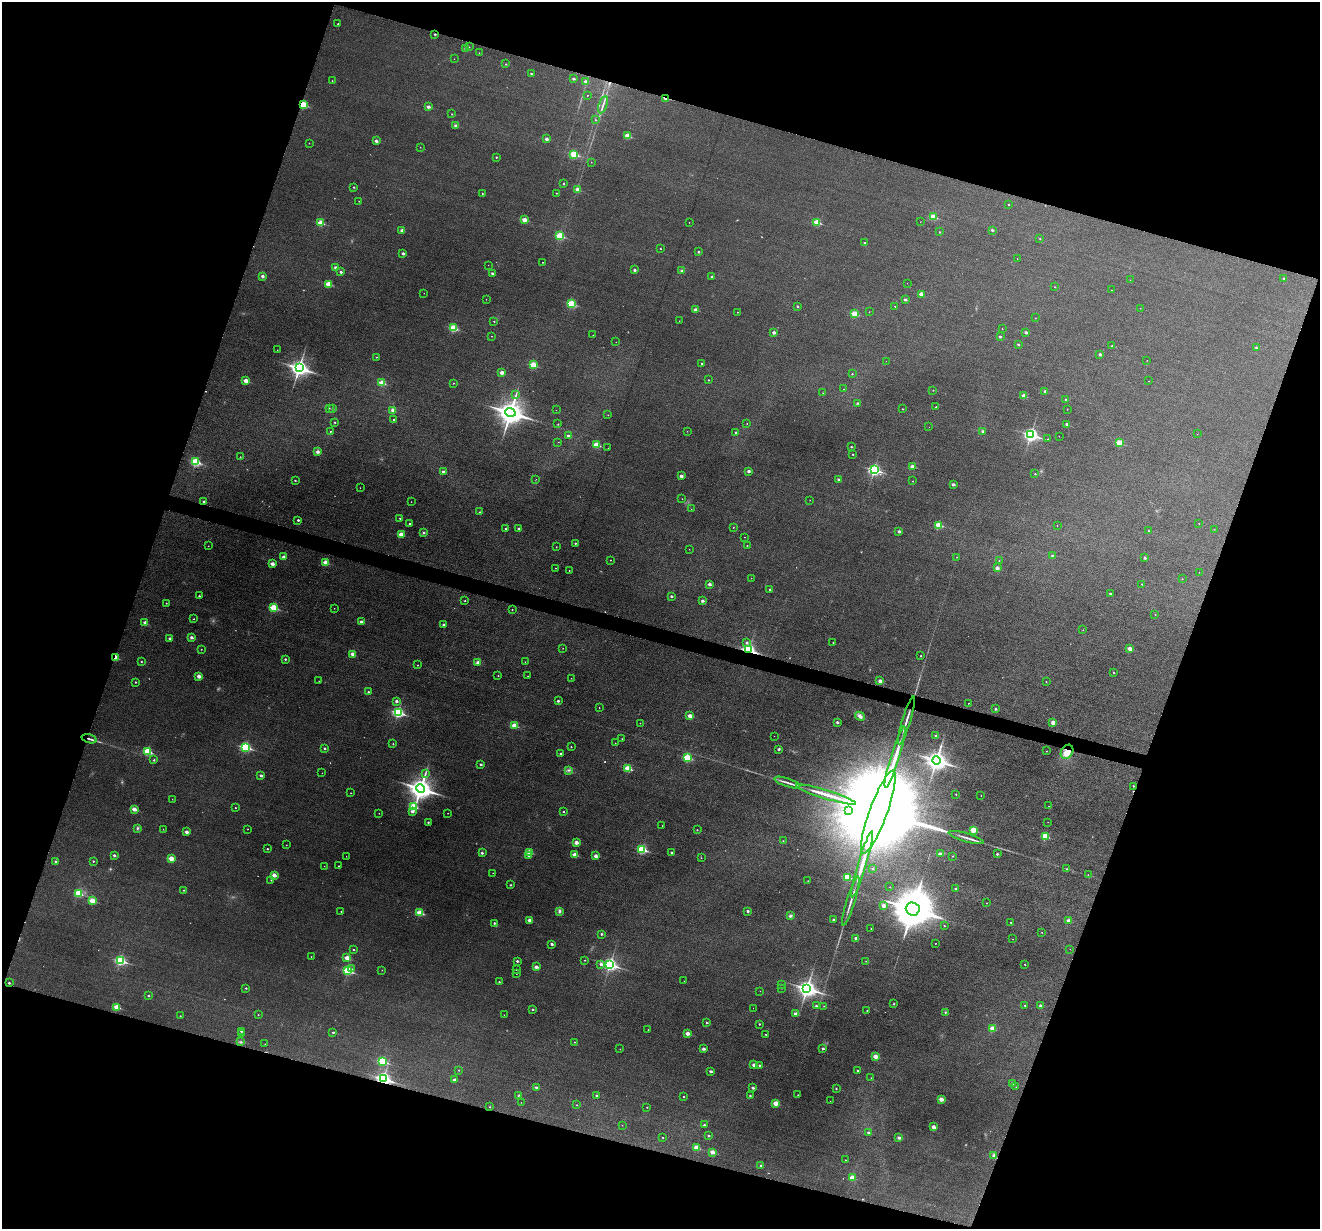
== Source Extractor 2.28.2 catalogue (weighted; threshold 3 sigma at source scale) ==
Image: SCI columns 3-5274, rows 255-5160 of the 5274 x 5287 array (HDU 1 of 3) = the unmasked area's bounding box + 8 px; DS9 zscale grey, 4 x 4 block average (1 PNG px = mean of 4 x 4 image px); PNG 1322 x 1231 px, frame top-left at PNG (2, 2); each listed source drawn as its Kron ellipse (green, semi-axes under 4 px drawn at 4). Shown black and unused: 37% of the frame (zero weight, under 3 of 6 exposures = <1% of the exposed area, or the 3 px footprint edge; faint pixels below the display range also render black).
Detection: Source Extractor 2.28.2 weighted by HDU 2 'WHT'. Background 0.043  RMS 0.0054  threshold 0.0221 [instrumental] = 3 sigma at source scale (4.09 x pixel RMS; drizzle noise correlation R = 1.36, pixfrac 0.8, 0.05/0.05 arcsec/px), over >= 5 px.
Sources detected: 508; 35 too faint to see at this stretch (4 x 4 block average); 7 cosmic-ray / hot-pixel residue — neither listed nor drawn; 2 coinciding with a brighter row at this scale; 1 inside a brighter listed object's ellipse — not listed separately; the other 463 listed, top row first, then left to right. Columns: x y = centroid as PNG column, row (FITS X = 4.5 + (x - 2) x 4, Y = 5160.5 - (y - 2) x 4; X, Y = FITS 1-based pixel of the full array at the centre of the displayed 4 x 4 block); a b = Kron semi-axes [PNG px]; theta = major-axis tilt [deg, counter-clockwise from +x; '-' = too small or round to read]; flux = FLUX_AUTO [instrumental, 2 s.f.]
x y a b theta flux
338 24 2 2 - 1.7
435 34 2 2 - 6.1
469 47 2 2 - 0.85
466 48 2 2 - 20
479 53 2 2 - 0.72
454 59 2 2 - 0.6
506 64 2 2 - 2.4
531 74 2 2 - 4.6
573 79 2 2 - 9
332 81 2 2 - 1.3
585 81 2 2 - 15
587 95 2 2 - 1.5
666 98 3 2 - 19
303 105 2 2 - 130
603 105 9 2 72 7.7
428 107 2 2 - 19
452 114 2 2 - 1.7
595 120 2 2 - 2.1
456 126 2 2 - 22
627 136 2 2 - 66
546 139 2 2 - 17
376 141 2 2 - 17
309 143 2 2 - 1
420 147 2 2 - 1
574 154 2 2 - 140
496 157 2 2 - 3.9
591 162 2 2 - 0.75
563 184 2 2 - 3.7
354 187 2 2 - 3.4
578 190 2 2 - 39
556 193 2 2 - 2.1
482 194 2 2 - 1.3
359 201 2 2 - 1.1
1008 204 2 2 - 3.1
933 217 2 2 - 78
524 220 2 2 - 46
689 222 2 2 - 0.73
817 222 2 2 - 91
920 222 2 2 - 0.61
321 223 2 2 - 88
402 230 2 2 - 22
992 230 2 2 - 7.8
939 232 2 2 - 2.9
560 236 2 2 - 140
1040 239 2 2 - 1.8
864 243 2 2 - 5.9
660 249 2 2 - 1.5
698 252 2 2 - 5.2
403 253 2 2 - 12
1017 258 2 2 - 0.76
542 262 2 2 - 1.1
488 265 2 2 - 0.63
336 268 2 2 - 23
634 270 2 2 - 11
681 271 3 2 - 3.1
341 272 2 2 - 9.4
492 273 2 2 - 9.4
262 276 2 2 - 16
712 277 2 2 - 5.8
1284 278 2 2 - 4.8
1130 280 2 2 - 0.94
907 283 2 2 - 0.47
329 284 2 2 - 61
1055 287 2 2 - 1.7
1111 290 2 2 - 0.81
424 293 2 2 - 0.87
921 294 2 2 - 33
486 299 2 2 - 0.92
905 299 2 2 - 8.8
571 304 2 2 - 180
797 306 2 2 - 5.1
895 306 2 2 - 3
1140 308 2 2 - 0.59
696 310 2 2 - 30
738 312 2 2 - 1.2
869 312 2 2 - 0.81
854 314 2 2 - 79
1035 318 2 2 - 0.87
494 321 2 2 - 2.4
679 321 2 2 - 0.7
453 328 2 2 - 150
1002 329 2 2 - 1.1
774 332 2 2 - 18
1026 332 2 2 - 11
593 335 2 2 - 0.58
491 336 2 2 - 0.97
1000 337 2 2 - 7.5
616 342 2 2 - 0.65
1018 344 2 2 - 4.8
1112 346 2 2 - 1.5
1256 348 2 2 - 5
277 350 2 2 - 1
1100 354 2 2 - 11
376 357 2 2 - 2
1147 360 2 2 - 0.53
886 361 2 2 - 0.5
702 364 2 2 - 7.2
533 365 2 2 - 100
299 368 4 3 - 1400
502 372 2 2 - 29
852 374 2 2 - 2.6
708 380 2 2 - 2
246 381 2 2 - 41
1149 381 2 2 - 1.1
382 383 2 2 - 83
453 383 2 2 - 2.6
844 389 2 2 - 0.77
933 390 2 2 - 1.1
1045 391 2 2 - 8.5
823 393 2 2 - 0.63
516 395 2 2 - 1.3
1024 396 2 2 - 36
1066 399 2 2 - 4.1
857 403 3 2 - 2.7
936 407 2 2 - 4.3
329 408 2 2 - 2
333 409 2 2 - 5.7
903 409 2 2 - 1.2
1067 409 2 2 - 1.3
393 410 2 2 - 30
556 410 2 2 - 0.74
510 412 5 4 - 3800
608 415 2 2 - 1
393 419 2 2 - 2.1
335 422 2 2 - 3.5
558 424 2 2 - 2.3
747 424 2 2 - 1.4
1066 424 2 2 - 9.7
929 427 2 2 - 0.43
330 431 2 2 - 1.7
687 431 2 2 - 0.77
983 431 2 2 - 7.3
736 432 2 2 - 6.7
1197 434 2 2 - 0.59
1031 435 3 3 - 750
568 436 2 2 - 8.8
1059 436 2 2 - 0.67
1048 439 2 2 - 2.4
558 442 2 2 - 0.72
1119 443 2 2 - 84
597 445 2 2 - 95
851 447 2 2 - 4.9
608 448 2 2 - 0.8
318 452 2 2 - 25
853 454 2 2 - 2.9
240 457 2 2 - 1.1
195 462 3 2 - 220
912 466 2 2 - 25
874 470 3 2 - 550
749 471 2 2 - 16
443 472 2 2 - 12
1035 474 2 2 - 2.5
681 476 2 2 - 21
536 479 2 2 - 1.3
838 479 2 2 - 9
295 481 2 2 - 3.8
913 481 2 2 - 1.2
953 484 2 2 - 14
360 488 2 2 - 1.1
682 499 2 2 - 1.1
810 500 2 2 - 0.54
204 501 2 2 - 9
411 502 2 2 - 0.66
691 509 2 2 - 0.93
480 512 2 2 - 1.9
400 518 2 2 - 2.7
298 520 2 2 - 6.9
410 523 2 2 - 5.3
1199 523 2 2 - 0.75
939 525 2 2 - 89
1057 525 2 2 - 0.94
733 527 2 2 - 1.8
506 528 2 2 - 5.7
519 529 2 2 - 10
1214 529 2 2 - 0.94
899 531 2 2 - 12
1148 531 2 2 - 2.7
424 533 2 2 - 3.8
401 534 2 2 - 56
744 537 2 2 - 1.6
575 543 2 2 - 5.8
747 545 2 2 - 2
208 546 2 2 - 1.5
556 547 2 2 - 1.1
689 549 2 2 - 0.73
1052 555 2 2 - 4.2
284 557 2 2 - 27
957 557 2 2 - 0.85
1145 558 2 2 - 6.8
610 560 2 2 - 1.5
999 561 2 2 - 1.2
326 562 2 2 - 60
272 564 2 2 - 29
555 568 2 2 - 1.7
997 568 2 2 - 22
569 570 2 2 - 1.3
1199 572 2 2 - 0.55
751 578 2 2 - 1
1182 579 2 2 - 1.2
709 584 2 2 - 17
1142 584 2 2 - 2.5
770 589 2 2 - 5.7
1110 593 2 2 - 6.2
199 596 2 2 - 4.8
671 596 2 2 - 8.7
465 601 2 2 - 2.4
702 601 2 2 - 15
166 603 2 2 - 1.6
273 608 2 2 - 170
334 608 2 2 - 0.83
512 610 2 2 - 2.2
1155 614 2 2 - 1.6
194 619 2 2 - 1.7
145 622 2 2 - 23
361 622 2 2 - 21
443 625 2 2 - 9.8
1083 630 2 2 - 0.87
191 637 2 2 - 17
169 638 2 2 - 9.7
747 642 2 2 - 5.8
833 643 2 2 - 1.5
563 648 2 2 - 0.88
1130 648 2 2 - 36
201 649 2 2 - 1.4
749 650 3 2 - 620
352 654 2 2 - 33
921 656 2 2 - 2.9
116 657 2 2 - 59
285 659 2 2 - 5.9
141 661 2 2 - 2.7
478 662 3 2 - 12
525 662 2 2 - 0.85
417 665 2 2 - 2
1114 672 2 2 - 2.6
498 676 2 2 - 1.8
528 676 2 2 - 0.88
199 677 2 2 - 19
571 678 2 2 - 0.8
319 681 2 2 - 0.76
880 681 2 2 - 26
135 682 2 2 - 3.4
1046 682 2 2 - 1.7
368 692 2 2 - 5
396 701 2 2 - 12
558 701 2 2 - 8.5
968 703 2 2 - 1.3
599 708 2 2 - 1.5
995 709 2 2 - 7.7
398 712 3 2 - 400
690 716 2 2 - 42
860 716 5 4 - 11
906 720 25 2 73 19
837 722 2 2 - 10
1053 722 2 2 - 34
640 723 2 2 - 1.2
514 726 2 2 - 68
774 736 2 2 - 1
936 736 2 2 - 8
89 739 8 2 -17 7.3
622 739 2 2 - 1.2
615 743 2 2 - 1.2
393 744 2 2 - 1.9
245 747 3 2 - 280
571 747 2 2 - 2.8
324 748 2 2 - 8
779 749 2 2 - 8.5
147 751 2 2 - 150
1047 751 2 2 - 1.1
1067 752 7 5 58 39
561 753 2 2 - 8.3
895 757 32 2 73 60
687 758 2 2 - 180
154 760 2 2 - 3.2
936 760 4 3 - 2000
481 764 2 2 - 9.3
628 768 2 2 - 110
568 770 4 2 - 3.5
322 773 2 2 - 1
425 773 2 2 - 2.3
261 775 2 2 - 14
787 783 13 2 -18 13
1133 786 2 2 - 2.9
421 789 4 4 - 3000
351 793 2 2 - 1.3
826 794 31 2 -17 49
956 794 2 2 - 2.1
981 796 2 2 - 1
172 799 2 2 - 0.99
413 806 3 2 - 130
1049 806 2 2 - 0.78
235 808 2 2 - 1.4
134 809 2 2 - 38
849 810 2 2 - 5.8
412 811 2 2 - 12
563 811 2 2 - 3.6
878 812 44 9 70 250000
379 813 2 2 - 1.3
448 813 2 2 - 1.3
428 822 2 2 - 4.6
1048 822 2 2 - 0.54
662 826 2 2 - 0.98
137 828 3 3 - 4.1
163 829 2 2 - 0.68
247 829 2 2 - 1
697 830 2 2 - 2.1
973 830 2 2 - 99
186 832 2 2 - 21
1045 836 2 2 - 94
966 838 18 2 -16 14
783 841 2 2 - 1.6
576 842 2 2 - 35
286 845 2 2 - 0.98
267 849 2 2 - 3.5
642 849 3 2 - 240
529 852 2 2 - 62
671 852 2 2 - 6.1
482 853 2 2 - 9.1
940 853 4 3 - 4.8
997 854 2 2 - 6.1
114 855 2 2 - 9.9
529 855 2 2 - 10
575 855 2 2 - 48
346 856 2 2 - 0.69
596 856 2 2 - 28
953 856 2 2 - 1.1
171 858 2 2 - 64
701 858 2 2 - 1.4
55 861 2 2 - 6.4
93 861 2 2 - 3.3
862 864 34 2 73 61
324 866 2 2 - 0.68
339 866 2 2 - 3.1
873 869 2 2 - 3.3
1067 869 2 2 - 1.5
493 873 2 2 - 0.75
274 875 2 2 - 33
1088 875 2 2 - 0.83
847 877 2 2 - 110
271 880 2 2 - 1.8
808 881 2 2 - 0.87
510 885 2 2 - 2.1
890 887 2 2 - 0.74
956 889 2 2 - 8.5
184 890 2 2 - 2.9
78 893 2 2 - 120
92 901 2 2 - 71
851 901 26 2 73 19
987 903 2 2 - 0.92
883 906 2 2 - 27
913 909 7 6 - 14000
341 911 2 2 - 1.6
559 911 3 3 - 5.8
748 911 2 2 - 10
420 913 2 2 - 120
790 916 3 3 - 6.6
529 920 2 2 - 22
833 920 2 2 - 6
1068 921 2 2 - 20
1011 922 2 2 - 1.9
494 923 2 2 - 5.3
944 926 2 2 - 2.4
871 929 2 2 - 1.4
1042 932 2 2 - 1.1
601 934 2 2 - 6.1
856 938 2 2 - 13
1013 939 2 2 - 0.86
936 943 2 2 - 1
552 944 2 2 - 11
353 949 2 2 - 2.5
1070 949 2 2 - 0.74
311 957 2 2 - 1
347 958 2 2 - 42
120 960 3 2 - 330
585 960 2 2 - 1.9
517 961 2 2 - 9.7
866 961 2 2 - 0.89
601 964 2 2 - 12
610 964 3 3 - 730
1025 964 2 2 - 3
536 967 2 2 - 25
352 969 2 2 - 2
382 970 2 2 - 1.2
517 970 2 2 - 4.6
348 971 3 2 - 260
516 974 2 2 - 0.99
684 981 2 2 - 0.51
499 982 2 2 - 3.4
9 983 2 2 - 5.7
781 984 2 2 - 0.71
246 988 2 2 - 3.5
782 988 2 2 - 2.3
807 989 4 3 - 1600
760 991 2 2 - 0.44
148 996 2 2 - 4.3
893 1004 2 2 - 1.8
1025 1005 2 2 - 2.8
1040 1005 2 2 - 9
816 1006 2 2 - 5
824 1006 2 2 - 1.1
117 1007 2 2 - 65
753 1008 2 2 - 0.49
532 1010 2 2 - 4.5
867 1010 2 2 - 1.1
945 1012 3 2 - 3
796 1014 2 2 - 34
258 1015 2 2 - 1.8
504 1015 2 2 - 0.68
180 1016 2 2 - 1.2
707 1023 2 2 - 6
759 1024 2 2 - 3.5
992 1028 2 2 - 46
648 1030 2 2 - 1.2
241 1031 2 2 - 4.9
333 1032 2 2 - 4.9
242 1034 2 2 - 1.3
688 1034 2 2 - 34
766 1034 2 2 - 1.5
241 1042 3 2 - 2.3
575 1042 2 2 - 2
265 1044 2 2 - 0.82
823 1048 2 2 - 7.7
620 1049 2 2 - 1.1
703 1049 2 2 - 17
876 1057 2 2 - 47
382 1061 3 2 - 190
754 1065 2 2 - 22
759 1065 2 2 - 4.8
459 1070 2 2 - 2.1
857 1070 2 2 - 4
711 1071 2 2 - 14
871 1078 2 2 - 0.72
383 1079 3 2 - 870
455 1080 2 2 - 18
1012 1083 2 2 - 9.4
536 1087 2 2 - 10
1016 1087 2 2 - 0.68
753 1088 2 2 - 13
836 1089 2 2 - 2.5
518 1095 2 2 - 1.9
596 1095 2 2 - 6.7
798 1095 2 2 - 1.8
750 1096 2 2 - 3.5
684 1097 2 2 - 2.8
941 1099 2 2 - 40
830 1101 2 2 - 0.53
521 1102 2 2 - 0.54
776 1103 2 2 - 71
577 1105 2 2 - 1.9
490 1107 2 2 - 2
647 1107 2 2 - 1.2
622 1125 2 2 - 0.67
704 1125 2 2 - 5.9
934 1127 2 2 - 34
868 1132 2 2 - 7.1
709 1135 2 2 - 5.4
663 1137 2 2 - 2.2
899 1138 3 2 - 6.8
696 1148 2 2 - 68
712 1152 2 2 - 34
994 1156 3 2 - 8
846 1160 2 2 - 1.3
761 1166 2 2 - 10
852 1178 2 2 - 51
Overlapping masked pixels (flux is a lower limit): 8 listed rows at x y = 666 98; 303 105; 749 650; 116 657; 89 739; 1067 752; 878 812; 383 1079
Diffuse or blended objects may show on this block-average render without a row.